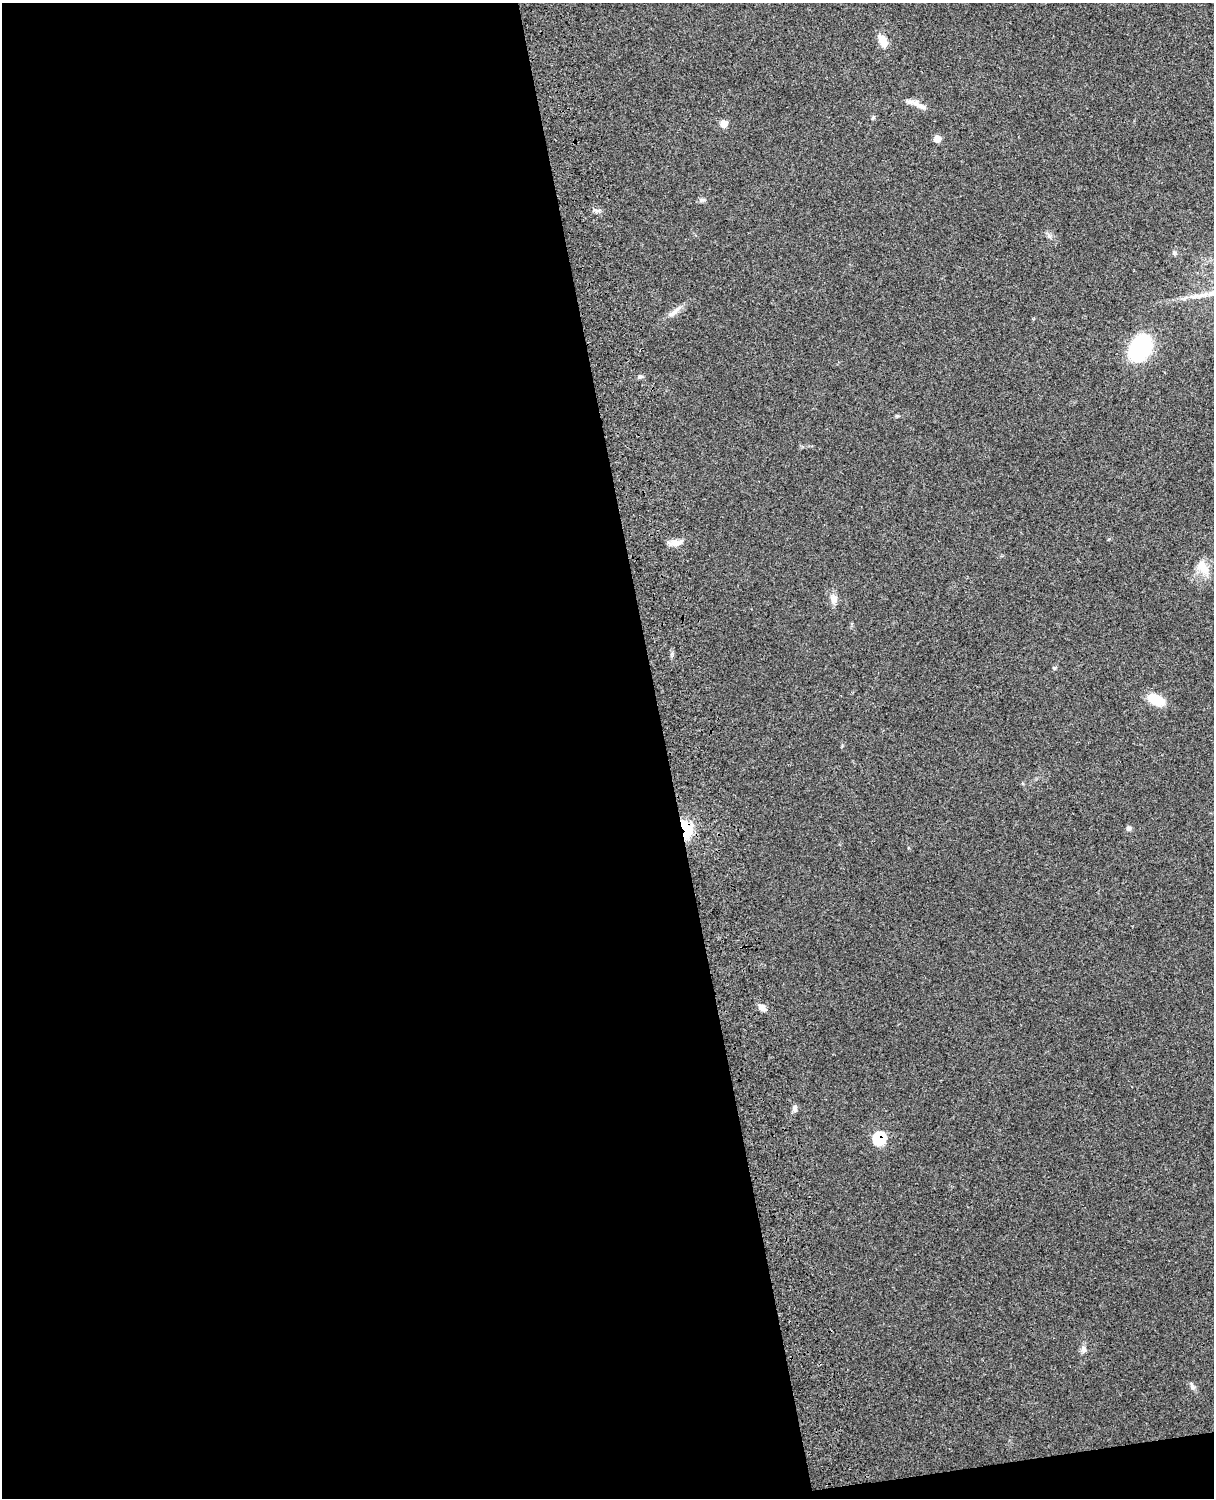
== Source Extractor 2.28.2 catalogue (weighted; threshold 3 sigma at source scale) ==
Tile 9 of 4 x 3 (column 1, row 3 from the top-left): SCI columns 121-1332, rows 164-1659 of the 5089 x 4928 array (HDU 1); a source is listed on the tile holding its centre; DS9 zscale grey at full resolution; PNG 1216 x 1500 px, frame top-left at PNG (2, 3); no overlay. Shown black and unused: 56% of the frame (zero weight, under 3 of 4 exposures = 6% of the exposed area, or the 3 px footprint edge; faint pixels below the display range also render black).
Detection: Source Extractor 2.28.2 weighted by HDU 2 'WHT'; one run over the whole footprint, this tile lists its part. Background 0.261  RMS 0.0089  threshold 0.0402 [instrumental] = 3 sigma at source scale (4.5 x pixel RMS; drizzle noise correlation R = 1.50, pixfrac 1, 0.05/0.05 arcsec/px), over >= 5 px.
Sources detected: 21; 1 inside a brighter object's white glare — not listed; the other 20 listed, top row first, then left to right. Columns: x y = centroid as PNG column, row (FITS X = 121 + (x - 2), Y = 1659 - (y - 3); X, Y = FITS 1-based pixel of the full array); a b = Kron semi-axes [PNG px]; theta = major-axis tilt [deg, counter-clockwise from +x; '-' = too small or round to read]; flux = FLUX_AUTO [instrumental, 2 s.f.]
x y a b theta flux
883 41 16 9 -65 9.6
919 105 26 7 -29 6.7
873 118 6 3 37 1.1
724 124 6 6 - 11
937 139 5 5 - 10
703 200 7 5 -10 2
1174 253 7 4 19 1.4
675 311 25 5 40 6
1140 348 23 17 59 99
640 377 7 4 8 1.7
676 543 15 8 -2 6.7
1202 567 22 14 -56 14
834 599 11 9 85 5
1156 700 21 11 -23 17
685 828 22 13 -60 27
1128 828 6 6 - 2.5
762 1007 10 7 -35 4.4
794 1108 8 7 - 2.7
879 1138 7 7 - 59
1192 1386 13 4 -61 2.5
Overlapping masked pixels (flux is a lower limit): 2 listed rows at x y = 685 828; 879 1138
Unlisted compact peaks at least as high as the median listed source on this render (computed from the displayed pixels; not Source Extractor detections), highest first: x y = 1083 1349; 897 416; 1054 668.